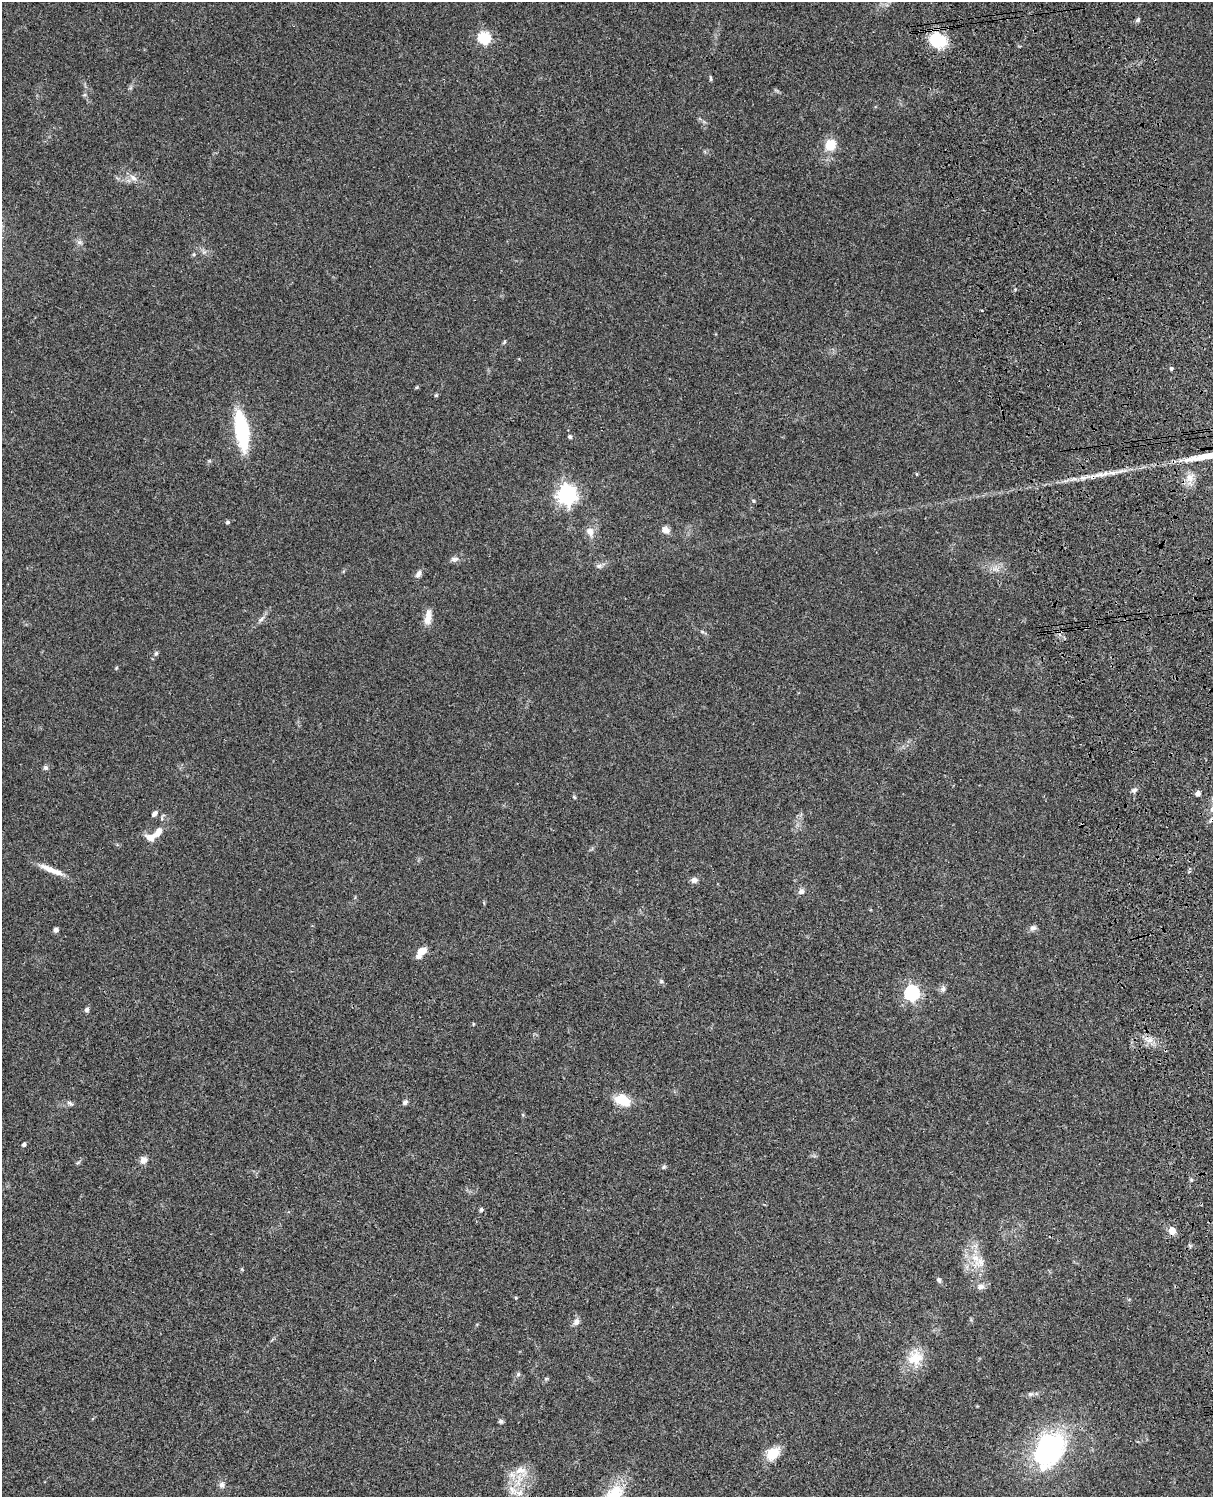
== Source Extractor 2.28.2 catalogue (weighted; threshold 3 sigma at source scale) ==
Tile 6 of 4 x 3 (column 2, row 2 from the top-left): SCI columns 1332-2542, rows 1772-3266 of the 5083 x 4925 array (HDU 1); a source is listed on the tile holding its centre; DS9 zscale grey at full resolution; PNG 1215 x 1499 px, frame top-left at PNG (2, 2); no overlay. Shown black and unused: <1% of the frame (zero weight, under 3 of 4 exposures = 6% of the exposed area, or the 3 px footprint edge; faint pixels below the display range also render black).
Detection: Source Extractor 2.28.2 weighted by HDU 2 'WHT'; one run over the whole footprint, this tile lists its part. Background 0.0782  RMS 0.0059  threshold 0.0266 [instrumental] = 3 sigma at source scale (4.5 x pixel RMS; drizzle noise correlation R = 1.50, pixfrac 1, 0.05/0.05 arcsec/px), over >= 5 px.
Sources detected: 74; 4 inside a brighter listed object's ellipse — not listed separately; the other 70 listed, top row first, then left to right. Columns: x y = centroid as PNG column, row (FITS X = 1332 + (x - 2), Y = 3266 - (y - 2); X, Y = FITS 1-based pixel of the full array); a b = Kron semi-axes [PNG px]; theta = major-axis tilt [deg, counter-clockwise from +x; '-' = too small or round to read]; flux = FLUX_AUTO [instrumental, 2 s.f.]
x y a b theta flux
1138 20 6 5 - 1.1
484 38 6 6 - 57
938 40 19 14 -24 24
710 78 8 3 -85 0.82
830 145 9 9 - 13
133 178 11 7 -38 3.1
194 254 6 3 72 0.7
504 342 7 3 54 0.7
1171 368 3 3 - 2.7
436 395 5 4 - 0.66
242 431 25 8 -81 77
570 437 5 5 - 1.2
917 474 5 3 - 0.5
1094 476 19 6 18 5.2
1190 477 12 10 52 5.1
567 495 7 7 - 270
753 501 5 4 - 0.71
228 522 6 4 -1 0.88
665 530 10 8 -27 3
590 532 12 9 -63 4.1
454 559 11 6 7 2.1
599 566 8 6 2 1.6
996 569 11 3 -11 1.8
418 574 11 6 59 2.2
428 617 20 8 82 5.6
261 619 12 5 51 2.1
702 632 6 4 -3 0.85
156 653 6 5 - 1.2
46 768 6 6 - 1.4
1134 790 8 5 29 1.7
1198 793 5 4 - 2.8
574 797 5 4 - 0.66
1212 809 8 6 -90 2
154 813 8 5 49 1.8
158 832 16 8 52 5.1
51 870 33 6 -22 7.4
694 880 9 7 12 2.4
801 891 8 7 - 2.2
1033 928 9 7 21 2.1
56 930 5 5 - 1.7
422 951 9 7 28 6.1
661 981 6 5 - 0.88
943 989 8 6 75 1.7
912 993 7 6 - 120
87 1010 6 5 - 1.4
473 1024 5 3 - 0.49
1150 1040 10 7 16 3.3
623 1100 16 10 -22 14
405 1102 6 5 - 1.6
70 1103 10 5 -32 1.4
24 1145 5 5 - 1.2
143 1160 10 9 - 3
78 1162 6 4 21 0.8
664 1167 6 5 - 0.88
481 1210 6 4 75 0.91
1172 1230 6 5 - 7.8
1190 1246 6 4 -49 0.83
980 1262 15 12 43 7.1
939 1280 7 5 -62 1.2
980 1286 10 8 -9 2.8
576 1322 9 7 53 2.8
915 1358 23 19 13 13
518 1374 6 5 - 1.1
546 1379 6 4 19 0.77
501 1421 6 5 - 1.1
1048 1449 39 29 54 90
773 1453 15 11 41 12
521 1471 19 13 -19 8.8
222 1485 8 7 - 2.1
513 1490 17 9 -45 6.6
Overlapping masked pixels (flux is a lower limit): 2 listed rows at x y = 1094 476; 1048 1449
Isophote crosses this tile's border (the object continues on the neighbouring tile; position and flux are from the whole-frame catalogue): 1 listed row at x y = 1212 809